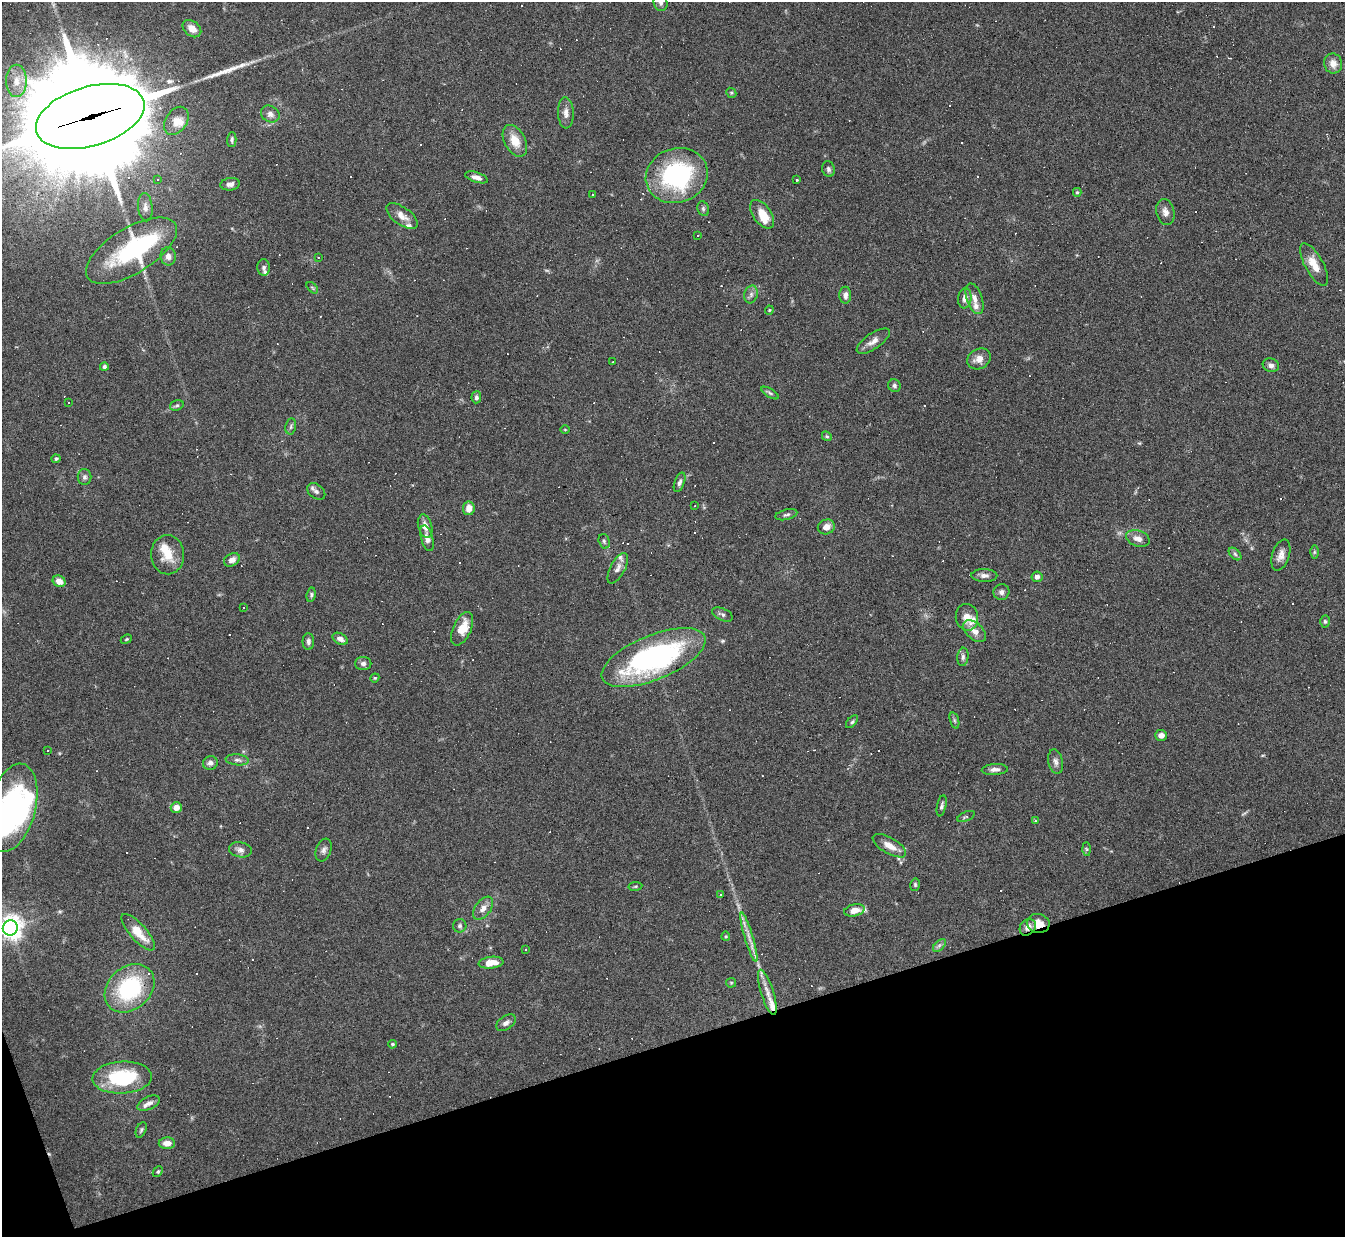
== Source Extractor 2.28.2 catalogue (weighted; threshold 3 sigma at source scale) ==
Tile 14 of 4 x 4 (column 2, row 4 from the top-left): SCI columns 1344-2686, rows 147-1381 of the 5371 x 5357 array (HDU 1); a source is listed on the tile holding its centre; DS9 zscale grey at full resolution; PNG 1347 x 1239 px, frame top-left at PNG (2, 2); each listed source drawn as its Kron ellipse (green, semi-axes under 4 px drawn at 4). Shown black and unused: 16% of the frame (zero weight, under 4 of 8 exposures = <1% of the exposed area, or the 3 px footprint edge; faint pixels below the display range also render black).
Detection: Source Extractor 2.28.2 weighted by HDU 2 'WHT'; one run over the whole footprint, this tile lists its part. Background 0.0744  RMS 0.0043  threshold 0.0175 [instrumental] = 3 sigma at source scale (4.09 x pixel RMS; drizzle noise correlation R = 1.36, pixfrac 0.8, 0.05/0.05 arcsec/px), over >= 5 px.
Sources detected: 212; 1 too faint to see at this stretch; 4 inside a brighter object's white glare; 67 cosmic-ray / hot-pixel residue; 1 long thin detection or spike segment (spike, bleed or trail) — neither listed nor drawn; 12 inside a brighter listed object's ellipse — not listed separately; the other 127 listed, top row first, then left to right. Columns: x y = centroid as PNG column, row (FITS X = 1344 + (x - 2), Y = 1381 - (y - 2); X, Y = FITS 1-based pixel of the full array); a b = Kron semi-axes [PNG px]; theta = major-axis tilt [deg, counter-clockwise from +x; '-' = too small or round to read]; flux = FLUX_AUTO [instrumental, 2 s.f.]
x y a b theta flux
661 3 8 6 -74 1.4
192 29 10 7 -38 3.8
1333 63 10 9 - 3.2
16 81 16 10 89 4.9
731 93 5 4 - 0.55
566 113 15 8 -87 2.5
270 114 10 8 -29 2.1
90 116 56 30 17 18000
176 121 15 10 56 3.6
232 140 7 4 89 0.85
515 141 17 10 -62 6.3
828 169 8 6 -77 1.1
677 175 31 27 19 52
476 177 12 5 -18 2
157 179 3 3 - 0.35
797 180 3 2 - 12
230 184 9 6 7 1.8
1077 192 4 4 - 0.58
593 195 2 2 - 0.35
145 207 14 7 -84 2.1
703 209 7 5 -70 0.87
1165 212 13 9 -78 2.4
762 214 16 9 -55 7.4
402 216 18 8 -36 3.6
698 236 3 2 - 0.62
131 251 51 23 31 48
168 256 9 8 - 2.2
318 257 2 2 - 0.34
1314 264 24 9 -62 6
264 267 8 6 -85 1.1
312 288 7 4 -46 0.63
751 294 9 6 75 1.6
845 295 8 6 89 1.9
965 298 10 6 83 2.6
975 299 16 8 -71 2.9
769 310 4 4 - 0.43
873 341 19 7 34 3.1
979 359 12 9 29 3.3
613 362 3 2 - 0.41
1271 365 8 6 -18 1.5
104 367 4 4 - 0.87
894 386 6 6 - 0.88
770 393 9 4 -32 0.77
476 397 6 5 - 0.98
68 402 3 2 - 0.55
177 405 7 5 16 0.77
291 426 8 5 80 0.82
565 430 5 3 - 0.33
827 436 5 4 - 0.54
56 459 4 4 - 0.72
85 477 8 7 - 1.2
680 482 10 5 71 1.2
316 491 10 7 -38 1.5
695 506 3 2 - 0.64
469 508 7 5 82 3.8
786 515 11 5 13 1.1
425 526 12 7 -74 3
826 527 8 7 - 3
427 538 13 6 -74 2.2
1138 538 12 8 -18 2.9
604 541 7 5 -73 0.74
1314 552 6 4 89 0.6
1235 554 7 4 -46 0.82
168 555 19 16 -88 7.6
1281 555 16 8 72 3
232 560 8 6 29 2.3
618 568 17 7 62 2.3
984 575 13 6 -2 1.9
1037 577 5 5 - 1.3
59 581 7 5 -32 3.3
1001 592 8 7 - 1.5
311 595 7 4 81 0.77
244 608 3 2 - 0.48
722 614 11 6 -24 1.3
967 617 13 11 -79 4.3
1325 621 6 4 -89 0.63
462 629 18 9 65 6
975 631 13 8 -42 3.2
126 639 6 4 23 0.46
340 639 8 5 -29 2.1
308 642 8 5 -90 1.2
963 657 9 5 84 1.2
654 658 56 22 22 90
363 664 8 6 0 1.3
375 678 4 4 - 0.44
954 720 8 3 -71 0.67
852 722 7 3 49 0.78
1161 735 6 5 - 2.2
48 751 3 2 - 0.45
237 760 11 5 -5 1.4
1056 762 12 7 -77 1.7
210 763 7 6 - 1.5
995 769 13 5 4 1.7
942 806 11 4 79 1
176 807 5 5 - 3.1
12 808 45 23 75 77
966 816 9 4 24 0.88
1035 821 3 2 - 0.5
889 846 19 8 -30 4.2
1086 849 6 4 -88 0.58
240 850 11 7 -10 1.9
324 850 12 7 70 1.6
915 885 6 5 - 0.64
635 886 7 3 8 0.5
720 895 3 2 - 0.39
483 908 13 7 53 2.8
854 910 10 6 13 4.2
1038 923 11 9 -10 4.5
460 926 7 6 - 0.97
1028 927 9 7 48 2.6
10 928 7 7 - 360
138 932 23 8 -48 7.6
726 936 5 4 - 0.5
749 937 25 4 -73 3.4
939 945 8 4 44 0.96
526 950 3 3 - 1.5
491 963 12 6 7 5.9
731 983 5 5 - 0.48
130 988 27 21 42 36
767 992 24 6 -72 4.2
506 1023 11 6 34 1.6
392 1044 4 4 - 0.7
122 1078 30 16 3 27
149 1103 12 6 25 2.1
141 1130 8 5 66 0.79
167 1143 8 6 1 2.8
158 1172 6 4 48 0.59
Overlapping masked pixels (flux is a lower limit): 3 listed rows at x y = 90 116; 1038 923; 1028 927
Isophote crosses this tile's border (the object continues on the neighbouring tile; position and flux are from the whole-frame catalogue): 4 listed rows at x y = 661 3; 90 116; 12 808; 10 928